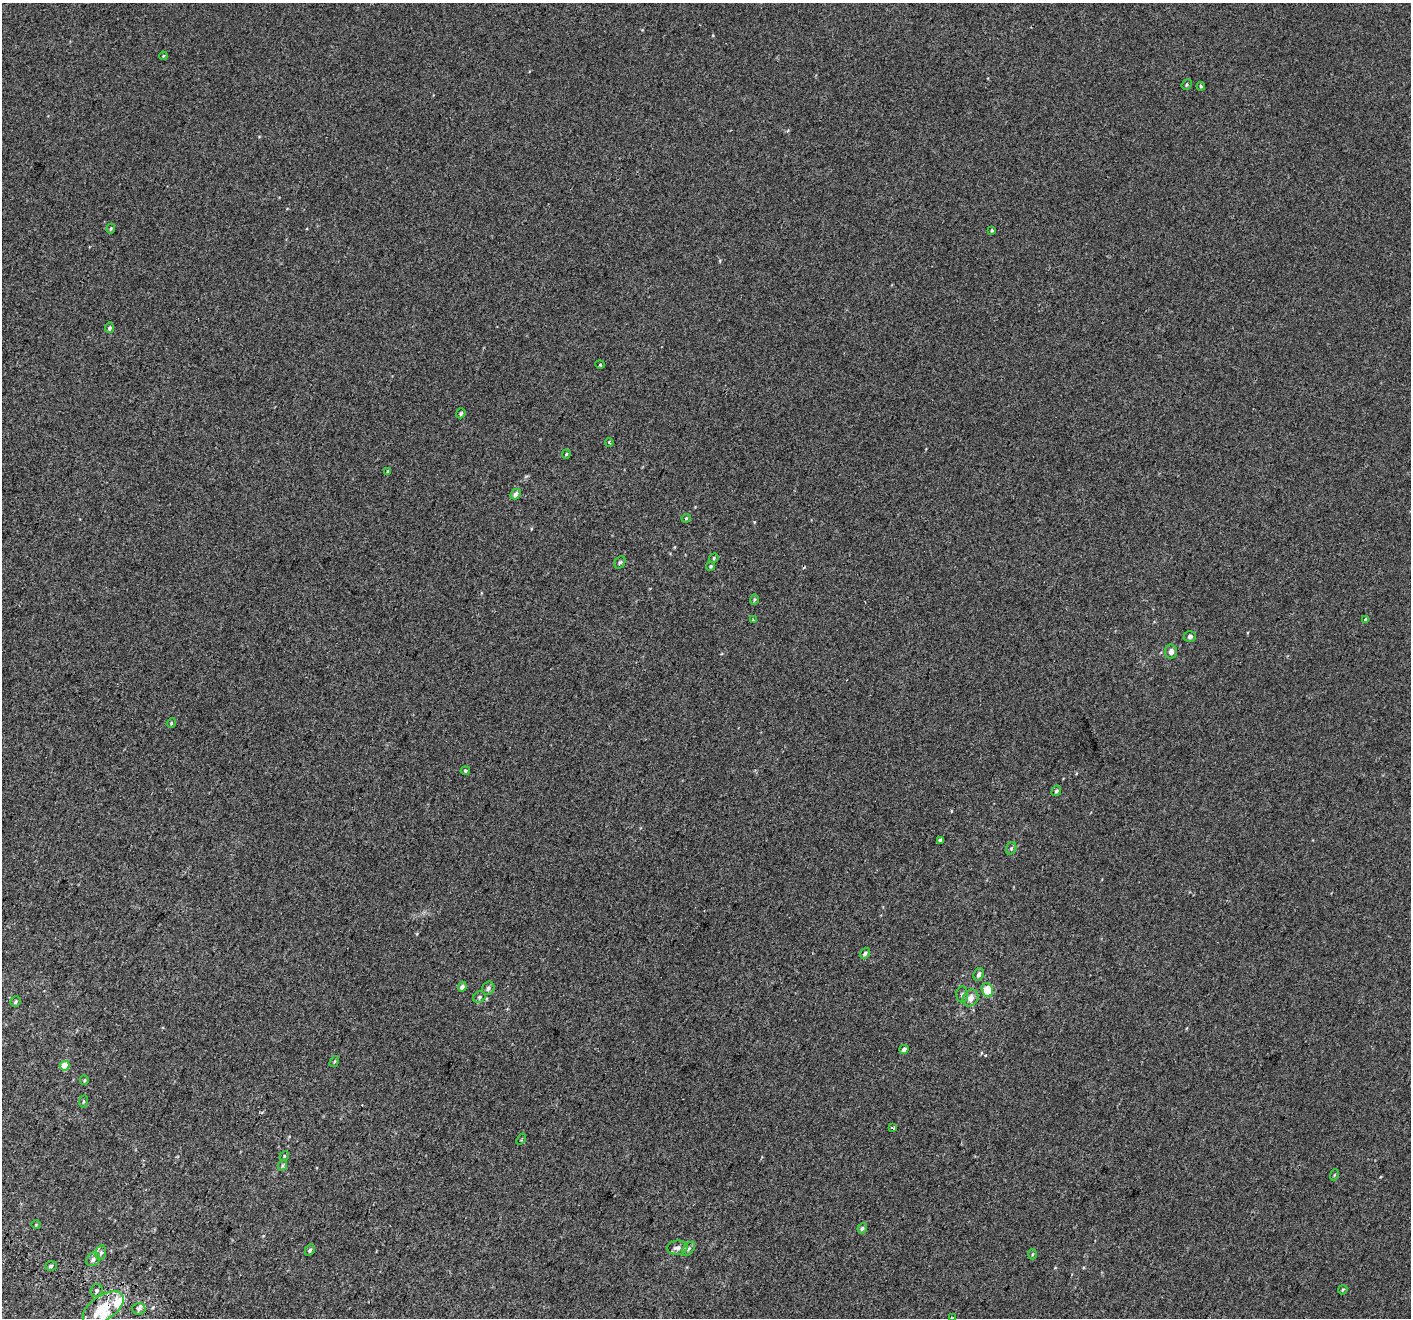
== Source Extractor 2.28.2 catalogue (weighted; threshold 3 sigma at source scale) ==
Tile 7 of 4 x 4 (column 3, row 2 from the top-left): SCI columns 2897-4305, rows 3014-4329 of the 5785 x 5965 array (HDU 1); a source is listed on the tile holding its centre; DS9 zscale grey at full resolution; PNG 1413 x 1320 px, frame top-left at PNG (2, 3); each listed source drawn as its Kron ellipse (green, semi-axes under 4 px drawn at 4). Shown black and unused: <1% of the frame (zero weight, under 2 of 3 exposures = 6% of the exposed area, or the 3 px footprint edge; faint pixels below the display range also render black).
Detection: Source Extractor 2.28.2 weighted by HDU 2 'WHT'; one run over the whole footprint, this tile lists its part. Background 0.00147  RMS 0.0064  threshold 0.0287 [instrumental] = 3 sigma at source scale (4.5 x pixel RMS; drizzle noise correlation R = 1.50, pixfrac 1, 0.0396/0.0396 arcsec/px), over >= 5 px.
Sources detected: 66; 2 cosmic-ray / hot-pixel residue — neither listed nor drawn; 5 inside a brighter listed object's ellipse — not listed separately; the other 59 listed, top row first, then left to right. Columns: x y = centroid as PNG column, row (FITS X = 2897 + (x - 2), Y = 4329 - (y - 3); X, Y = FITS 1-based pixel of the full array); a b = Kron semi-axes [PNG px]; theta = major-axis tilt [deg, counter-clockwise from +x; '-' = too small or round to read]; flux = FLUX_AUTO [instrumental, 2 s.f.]
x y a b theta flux
163 56 4 3 - 0.49
1187 85 5 4 - 0.78
1201 86 4 4 - 0.7
111 229 5 4 - 0.73
992 230 4 3 - 0.68
110 328 5 4 - 1.3
600 365 5 3 - 0.55
461 413 5 4 - 0.97
609 442 4 3 - 0.97
566 454 4 4 - 0.61
388 471 4 4 - 0.67
516 494 6 5 - 2.3
686 518 4 4 - 0.61
714 558 5 4 - 0.74
620 562 6 5 - 0.99
711 566 4 4 - 0.8
754 599 5 3 - 0.68
753 620 3 3 - 0.89
1366 620 4 3 - 5.1
1190 637 6 5 - 1.5
1171 652 7 6 - 2.7
171 723 5 4 - 0.68
465 771 5 3 - 0.74
1056 791 5 4 - 1.2
940 840 4 3 - 1.2
1011 848 6 5 - 1.1
865 953 6 4 51 1.7
979 974 6 5 - 1.8
462 987 5 4 - 2.4
488 988 7 6 - 1.7
987 990 7 5 -72 14
962 994 8 6 88 1.6
479 997 6 5 - 1.3
971 998 9 7 58 4.5
15 1002 5 5 - 0.97
904 1049 5 4 - 2.5
334 1062 6 3 59 0.72
65 1066 5 4 - 13
84 1080 5 4 - 0.73
83 1101 6 3 81 0.63
893 1128 4 2 - 0.76
521 1139 6 3 54 0.7
284 1156 5 4 - 0.68
283 1165 6 3 71 0.74
1334 1175 5 3 - 0.54
36 1225 4 4 - 0.55
862 1228 5 4 - 1.3
677 1248 10 7 6 2.8
688 1249 8 5 49 1.3
310 1250 6 4 60 1.2
101 1253 7 5 78 1.4
1032 1254 5 3 - 0.63
93 1259 7 6 - 2
51 1266 6 4 19 1.4
1343 1290 5 4 - 0.74
96 1291 6 6 - 1.4
103 1308 23 12 34 15
139 1309 7 6 - 1.7
952 1318 3 3 - 0.73
Overlapping masked pixels (flux is a lower limit): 1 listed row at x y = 103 1308
Isophote crosses this tile's border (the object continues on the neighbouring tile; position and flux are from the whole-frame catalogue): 1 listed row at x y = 952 1318